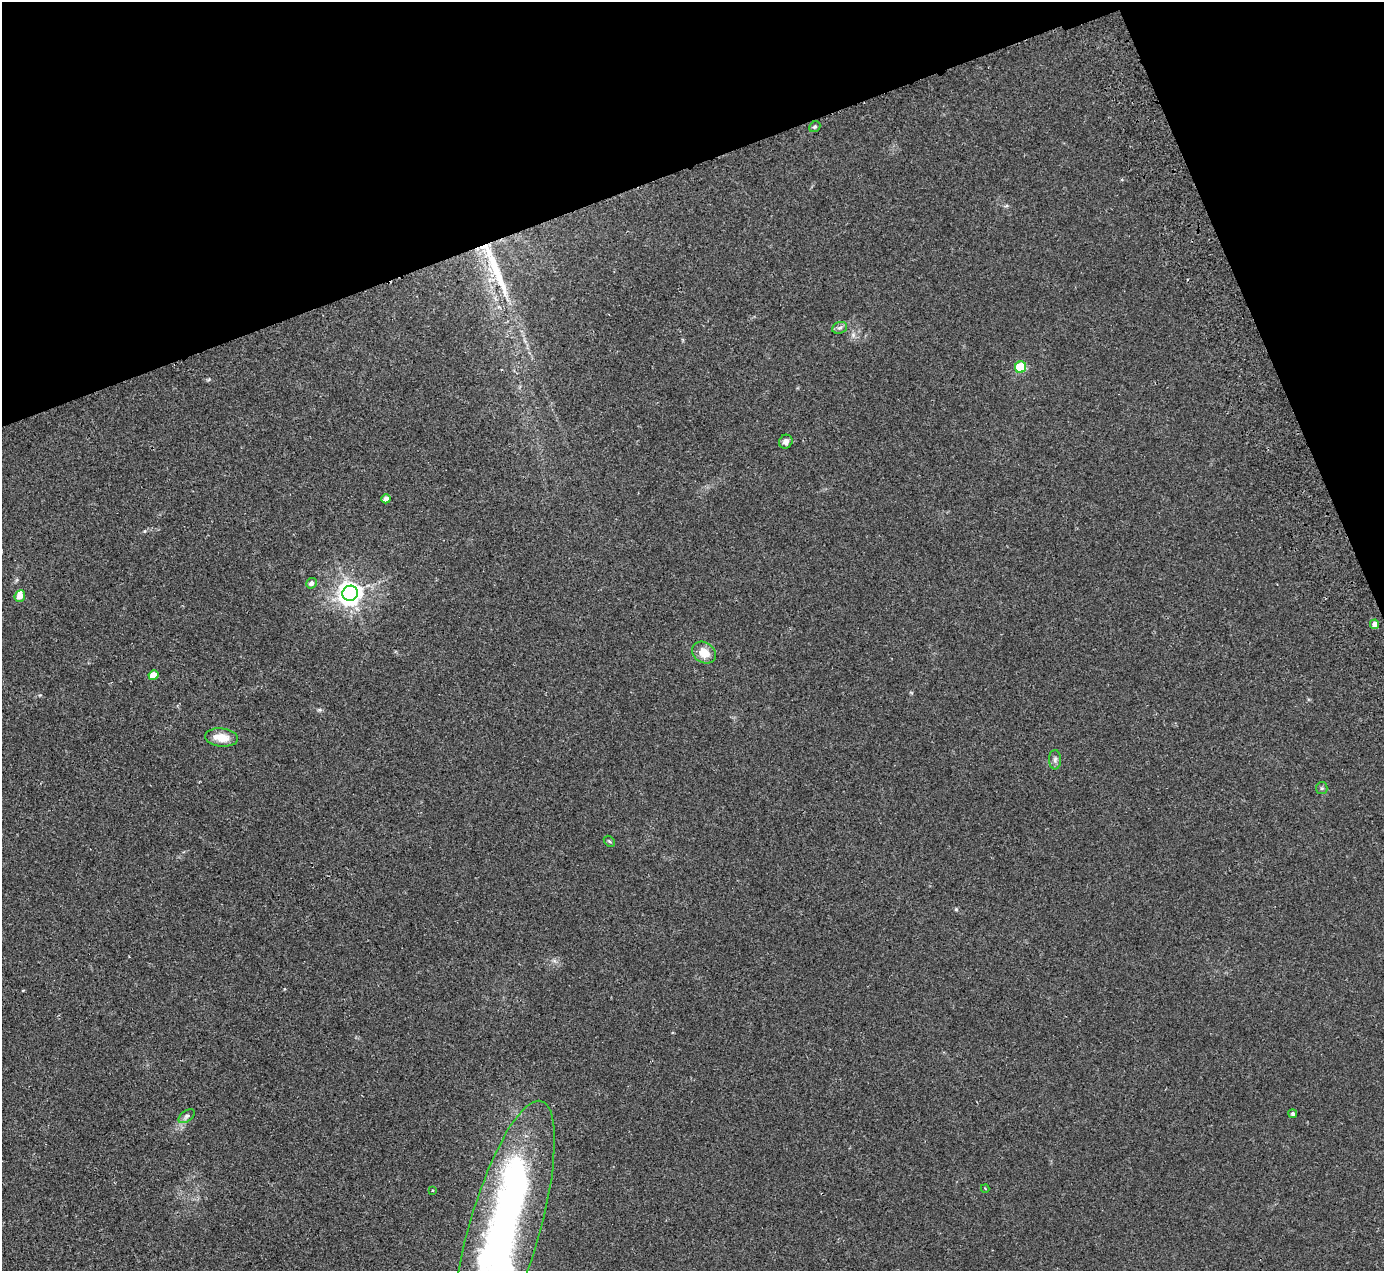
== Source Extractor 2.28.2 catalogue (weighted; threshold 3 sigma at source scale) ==
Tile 3 of 4 x 4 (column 3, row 1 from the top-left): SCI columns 2820-4201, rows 4116-5384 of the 5637 x 5567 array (HDU 1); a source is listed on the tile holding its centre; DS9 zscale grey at full resolution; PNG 1386 x 1273 px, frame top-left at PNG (2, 2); each listed source drawn as its Kron ellipse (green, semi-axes under 4 px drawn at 4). Shown black and unused: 18% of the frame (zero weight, under 2 of 3 exposures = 3% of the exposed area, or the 3 px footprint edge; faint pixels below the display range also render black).
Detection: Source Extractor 2.28.2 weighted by HDU 2 'WHT'; one run over the whole footprint, this tile lists its part. Background 0.0185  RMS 0.0063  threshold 0.0286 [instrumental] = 3 sigma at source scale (4.5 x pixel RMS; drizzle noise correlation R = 1.50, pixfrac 1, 0.05/0.05 arcsec/px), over >= 5 px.
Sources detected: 26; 3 inside a brighter object's white glare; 1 cosmic-ray / hot-pixel residue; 1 long thin detection or spike segment (spike, bleed or trail) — neither listed nor drawn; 1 inside a brighter listed object's ellipse — not listed separately; the other 20 listed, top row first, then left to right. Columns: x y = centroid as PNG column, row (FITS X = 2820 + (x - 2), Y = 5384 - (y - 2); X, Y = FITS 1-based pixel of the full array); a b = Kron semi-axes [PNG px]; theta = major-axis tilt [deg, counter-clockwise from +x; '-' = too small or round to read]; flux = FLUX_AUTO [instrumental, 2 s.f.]
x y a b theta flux
815 127 6 5 - 0.95
840 328 8 5 21 1.6
1021 367 6 5 - 35
786 442 7 6 - 2.6
386 499 4 4 - 4.8
311 583 5 5 - 2.4
350 593 8 7 - 500
20 596 6 5 - 6.1
1375 624 5 4 - 3.5
704 653 12 10 -34 8.9
153 675 5 4 - 10
221 737 16 9 -7 9.1
1055 760 9 6 89 1.9
1322 788 6 5 - 1.1
609 841 6 4 -44 0.81
1293 1114 4 4 - 1.1
186 1116 9 5 37 1.7
985 1188 4 3 - 0.54
433 1191 3 3 - 1.1
504 1230 135 35 74 290
Isophote crosses this tile's border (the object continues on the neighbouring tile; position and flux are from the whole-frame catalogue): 1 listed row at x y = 504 1230